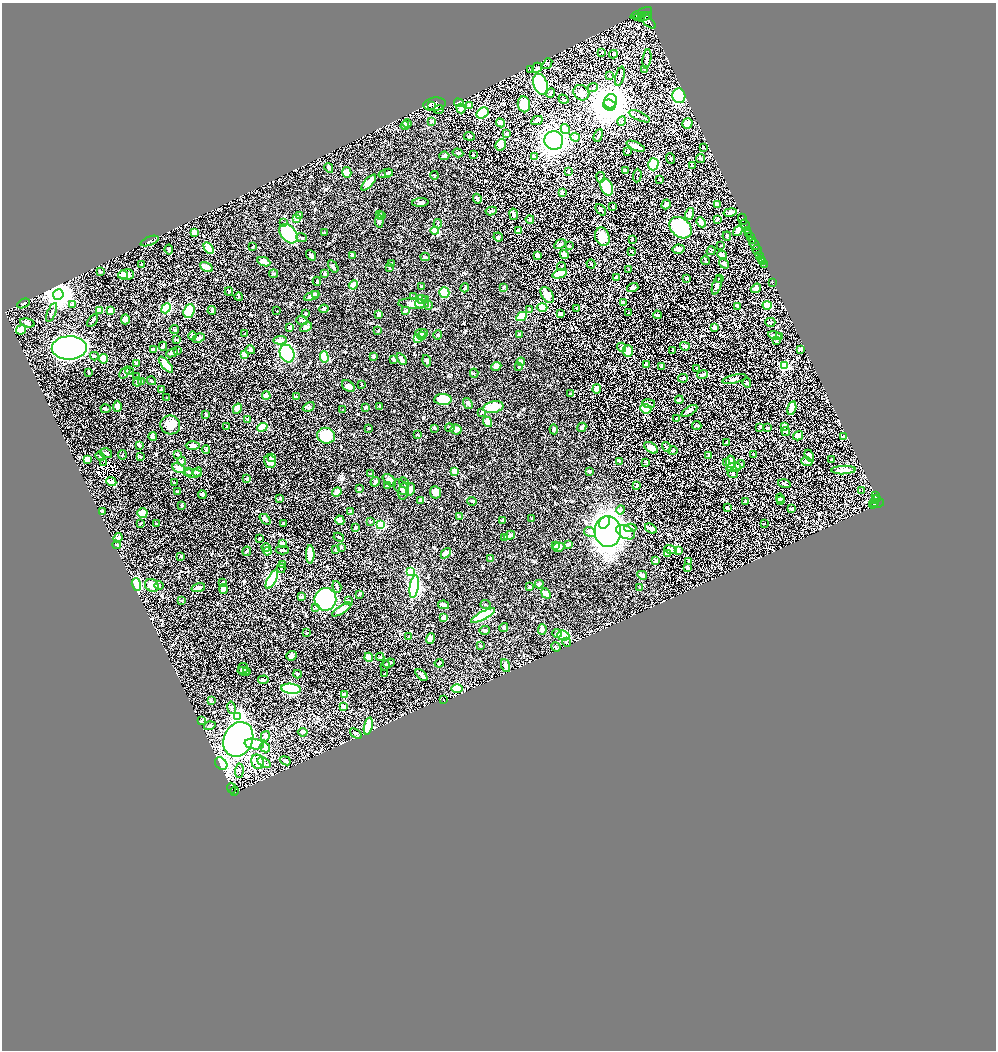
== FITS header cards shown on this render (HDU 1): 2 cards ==
NAXIS1  =                 1988
NAXIS2  =                 2096

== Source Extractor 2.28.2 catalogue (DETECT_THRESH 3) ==
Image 1988 x 2096 px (HDU 1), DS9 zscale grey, zoomed out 1/2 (1 PNG px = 2 x 2 image px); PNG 998 x 1052 px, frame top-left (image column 2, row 2095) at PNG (2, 3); each listed source drawn as its Kron ellipse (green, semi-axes under 4 px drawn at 4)
Background 0.797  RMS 0.016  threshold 0.0491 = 3 sigma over >= 5 px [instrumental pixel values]
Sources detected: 804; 40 cannot appear on this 1/2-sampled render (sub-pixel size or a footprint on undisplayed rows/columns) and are neither listed nor drawn; of the other 764, the 500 brightest by FLUX_AUTO listed and drawn (264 fainter detections omitted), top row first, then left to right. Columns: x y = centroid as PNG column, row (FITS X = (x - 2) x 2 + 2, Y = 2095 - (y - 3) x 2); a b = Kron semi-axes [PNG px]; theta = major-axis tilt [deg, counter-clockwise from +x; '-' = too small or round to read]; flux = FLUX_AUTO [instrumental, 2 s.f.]
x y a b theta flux
641 13 11 3 23 1300
642 16 9 4 11 2000
641 19 2 1 - 160
647 21 10 4 -43 1800
601 52 3 2 - 2.9
613 54 4 3 - 7.1
646 59 10 3 82 9.2
547 64 6 3 51 3.2
536 68 5 4 - 6.1
530 70 3 3 - 2.9
644 70 2 2 - 11
609 76 2 2 - 3.8
619 76 10 2 75 4.9
540 84 11 7 -70 310
592 87 5 3 - 3.1
550 93 5 2 - 9.8
581 93 8 7 - 22
678 96 7 6 - 290
563 99 5 2 - 3.2
610 101 7 6 - 1400
458 103 5 3 - 9.5
434 104 11 6 9 4100
523 104 8 6 -82 67
431 105 2 1 - 190
609 105 6 5 - 14000
469 106 4 3 - 11
460 108 5 4 - 16
438 109 5 3 - 760
482 113 6 5 - 170
639 116 11 3 -24 7.1
431 121 3 2 - 5.2
536 121 6 3 27 7.4
621 121 5 3 - 4
407 123 5 3 - 3.4
500 123 5 3 - 11
687 124 5 5 - 38
404 125 4 3 - 6.3
565 129 5 4 - 28
506 133 4 3 - 6.9
598 135 6 4 67 4.9
469 136 5 4 - 5.8
575 137 5 4 - 19
553 140 9 9 - 1000
500 145 6 5 - 20
635 146 9 3 -23 20
703 147 3 2 - 3.4
627 152 4 3 - 5
457 153 5 3 - 5.3
473 155 4 2 - 2.6
444 156 5 3 - 9.3
534 157 4 3 - 6.2
700 158 5 2 - 5.1
670 159 5 3 - 3
653 164 6 5 - 170
692 166 3 2 - 3.3
328 168 5 3 - 4.1
625 171 4 2 - 6.1
346 172 5 4 - 41
388 172 4 2 - 4.7
568 172 3 3 - 3.3
385 174 7 3 16 13
434 175 4 2 - 2.9
637 176 7 2 85 2.8
600 177 5 3 - 4
659 180 3 2 - 3.7
368 182 10 4 48 36
606 187 9 6 -66 140
562 192 3 3 - 7.7
477 199 5 3 - 7.2
420 203 8 4 5 7.6
666 204 5 3 - 14
717 204 3 3 - 8.4
612 207 3 2 - 2.9
600 210 6 2 -50 7.2
491 211 5 3 - 3.3
730 212 7 4 10 11
513 214 6 3 -81 10
689 214 6 4 74 18
299 215 3 3 - 3.9
379 215 4 3 - 4.4
381 216 3 2 - 2.8
296 219 4 3 - 18
529 219 4 3 - 4.4
717 219 3 3 - 5.7
742 219 6 2 -67 770
379 221 6 4 87 5.4
701 222 5 3 - 23
283 223 3 3 - 2.6
437 224 5 3 - 3.1
745 225 5 2 - 650
680 228 12 9 -41 330
747 230 4 3 - 62
434 231 4 3 - 120
518 231 3 3 - 3.3
737 231 6 3 56 22
194 232 4 3 - 21
324 233 2 2 - 4.7
748 233 3 1 - 170
288 234 11 7 -49 230
726 236 5 2 - 2.9
750 236 3 2 - 340
498 237 5 3 - 3.8
602 237 9 7 -69 63
301 238 5 2 - 3.5
632 239 2 2 - 8.9
752 240 3 2 - 240
149 241 10 3 21 6.3
559 244 6 3 31 8.5
754 244 6 2 -49 220
720 245 3 2 - 3.3
569 246 3 2 - 8.1
252 247 2 2 - 4.4
208 248 6 4 -58 67
168 249 5 2 - 10
678 249 6 4 11 14
756 250 5 2 - 870
631 251 2 2 - 3.3
711 251 5 2 - 2.6
564 254 5 4 - 23
310 255 5 3 - 11
352 255 4 2 - 8.3
721 255 5 4 - 10
537 256 4 3 - 7.9
759 256 3 2 - 310
425 257 4 3 - 4.6
761 259 3 2 - 430
705 260 5 2 - 3.5
762 261 2 1 - 250
263 262 7 4 -24 18
391 264 3 2 - 2.5
590 264 4 2 - 2.5
723 264 5 3 - 14
141 265 3 2 - 3.7
764 265 4 1 - 150
333 266 7 3 -56 5.2
206 267 7 3 -29 78
561 267 4 3 - 4
389 268 3 2 - 3.6
628 270 2 2 - 4.2
100 272 2 2 - 5.6
273 274 4 3 - 3.7
324 274 4 3 - 9
559 274 7 4 19 94
122 275 5 3 - 10
126 275 8 5 3 34
616 278 3 3 - 4.1
686 278 3 2 - 4.4
719 279 3 2 - 2.5
316 281 4 3 - 3.4
772 282 2 2 - 14
353 285 5 3 - 25
716 285 10 4 72 13
421 286 3 2 - 3.1
503 287 4 3 - 3.5
464 288 4 2 - 7.9
632 288 6 3 18 5.7
755 288 5 4 - 8.7
228 292 4 3 - 3
444 293 5 5 - 110
58 294 5 5 - 5000
315 294 3 3 - 3.9
547 295 9 5 -56 45
311 296 8 3 22 13
238 297 4 3 - 2.8
413 297 3 3 - 2.8
425 299 4 3 - 3.2
421 300 5 4 - 9.2
623 302 2 2 - 15
23 303 6 4 29 8.4
413 303 15 5 -2 20
72 304 4 3 - 9.4
419 304 5 4 - 8.8
428 305 5 3 - 7.6
767 305 4 4 - 110
737 306 3 2 - 5.9
542 307 5 4 - 56
166 308 5 4 - 130
576 308 2 2 - 2.6
323 309 5 4 - 4
529 309 3 3 - 3
99 310 3 3 - 33
110 311 4 3 - 30
188 311 7 5 69 77
211 311 4 3 - 6.8
276 311 2 2 - 3.3
405 311 4 2 - 4.6
628 312 2 2 - 2.8
51 313 10 3 67 6.4
305 313 3 2 - 3.4
378 314 3 3 - 14
560 314 4 2 - 7.1
657 315 4 2 - 11
521 316 5 4 - 47
125 319 5 4 - 11
301 320 5 2 - 5.4
92 321 7 2 53 4.3
770 322 5 2 - 5.6
27 323 7 4 -15 8.4
289 327 4 3 - 8.7
305 327 6 4 28 10
714 328 4 3 - 20
20 330 5 4 - 33
174 330 5 2 - 3.3
377 331 3 2 - 2.5
421 333 6 3 -3 10
244 334 2 2 - 2.6
519 334 2 2 - 2.5
437 335 4 3 - 4.1
774 335 7 3 -11 12
192 336 4 3 - 3.5
421 336 4 3 - 8.6
779 336 3 2 - 7.3
198 338 6 4 26 12
417 338 3 2 - 70
176 339 3 2 - 3.4
279 340 7 3 4 20
776 341 3 2 - 5
162 346 4 3 - 10
684 346 5 3 - 9
621 347 5 3 - 5.7
69 348 17 11 1 2800
153 349 3 3 - 3.4
800 349 3 3 - 19
250 350 5 3 - 3.9
672 350 3 2 - 3
177 351 3 3 - 4
627 351 6 5 - 41
171 353 6 3 25 7.9
244 354 4 3 - 23
287 354 9 7 -67 220
94 356 4 3 - 4.4
373 356 3 2 - 4.9
324 357 6 3 -88 100
103 359 5 4 - 31
393 359 3 2 - 7.9
401 359 6 4 -56 12
426 361 6 3 -72 7.3
520 362 4 3 - 16
136 363 4 2 - 3.7
165 365 10 3 -50 66
646 365 3 3 - 15
496 366 5 4 - 14
661 366 3 2 - 4.8
784 366 4 3 - 340
518 367 3 3 - 4.5
696 369 3 3 - 5.6
129 371 4 3 - 3.8
124 372 7 4 50 7.9
88 373 4 2 - 2.9
474 373 5 2 - 2.5
702 375 5 3 - 10
136 376 4 3 - 3.2
682 378 5 3 - 5.2
734 379 12 4 13 11
151 381 5 2 - 3.8
137 382 5 3 - 8.1
141 382 4 3 - 5.5
746 383 5 3 - 3.1
361 384 3 2 - 2.7
348 386 7 5 -38 16
161 389 3 2 - 5.7
596 389 5 4 - 33
570 393 3 2 - 2.5
266 395 4 3 - 27
296 397 2 2 - 7.1
166 398 2 2 - 2.5
442 399 9 5 2 85
679 400 4 3 - 8.9
467 403 6 3 -56 8.2
648 404 7 3 -8 7
117 406 6 3 88 16
308 407 6 3 31 4.5
365 407 3 2 - 5.7
379 407 3 2 - 7.5
493 407 10 6 12 62
791 408 7 3 74 45
105 409 5 3 - 2.9
237 409 5 4 - 16
645 409 6 4 -23 43
342 410 2 2 - 2.7
689 411 9 3 31 11
481 412 4 3 - 3.3
205 414 3 2 - 5.6
247 419 2 2 - 2.9
676 419 3 3 - 11
487 422 5 3 - 37
170 425 10 9 - 40
696 425 5 3 - 6.4
226 426 3 2 - 3.1
784 426 2 2 - 25
262 427 5 3 - 110
581 427 5 2 - 8.2
759 427 4 2 - 2.8
368 428 2 2 - 3
434 428 4 3 - 5.1
449 428 5 3 - 3.9
767 428 2 2 - 7
456 429 5 5 - 12
553 429 5 3 - 5.3
785 431 4 4 - 4.3
417 435 3 2 - 3.4
325 436 9 8 - 93
797 436 5 4 - 22
843 436 4 2 - 12
152 437 4 3 - 12
726 443 4 2 - 5.9
139 445 4 3 - 7.6
192 446 7 4 1 14
666 447 5 4 - 4.3
651 448 7 4 -35 39
205 450 4 3 - 9.6
672 450 5 3 - 3.4
105 453 6 5 - 6.5
177 454 3 3 - 9.1
753 454 3 2 - 4.3
122 455 5 2 - 2.7
708 455 3 3 - 4
100 456 5 4 - 5.6
809 456 6 4 -61 10
140 457 3 3 - 2.7
271 457 4 3 - 9.1
87 459 4 3 - 24
831 459 3 2 - 4.5
181 461 4 3 - 6.1
269 461 7 6 - 27
619 461 3 3 - 14
103 462 2 1 - 240
645 462 3 2 - 3.2
730 462 6 4 -80 39
806 462 5 4 - 7.6
726 463 4 3 - 9.7
739 465 5 3 - 7.9
733 467 7 4 9 32
178 468 7 4 -26 21
843 470 12 3 2 29
454 471 3 3 - 45
188 472 4 3 - 5.1
197 472 5 3 - 3.7
589 472 3 2 - 6.4
192 473 9 4 -3 9.5
370 474 3 2 - 5.1
732 474 5 3 - 3.6
246 478 4 2 - 7.1
389 480 8 4 -41 21
111 482 5 3 - 3.9
375 482 5 3 - 5.3
174 483 2 2 - 4.2
404 483 6 3 -60 4.8
784 484 6 3 -15 7.6
387 486 2 2 - 7.8
636 486 4 3 - 4.1
401 487 9 6 -42 14
359 489 3 3 - 4.7
410 489 6 4 74 11
861 490 2 1 - 13
177 491 4 3 - 5.7
403 491 8 5 78 10
336 492 5 3 - 36
435 492 6 5 - 25
202 495 4 2 - 12
875 496 3 2 - 140
279 498 3 3 - 4.6
780 498 5 4 - 8.6
876 499 2 1 - 60
420 500 4 3 - 3
780 500 4 3 - 4
875 500 2 1 - 48
472 501 5 3 - 4.6
745 501 3 3 - 6.6
874 503 2 2 - 240
877 503 7 4 12 250
873 504 5 2 - 220
181 505 4 3 - 3
727 508 3 2 - 3.8
791 509 4 3 - 6.7
620 510 4 4 - 6.7
102 511 4 3 - 5.2
350 512 2 2 - 36
142 513 5 5 - 32
459 517 4 2 - 3.7
531 518 4 3 - 2.9
265 519 6 3 -41 8.4
339 520 5 4 - 17
502 520 4 3 - 4
370 521 3 2 - 3.6
604 522 7 5 54 89
140 523 4 3 - 2.9
283 523 3 2 - 6
764 523 3 2 - 3.2
156 524 3 2 - 4.5
380 525 4 3 - 80
355 527 3 2 - 6.4
630 528 6 3 -1 7.4
650 529 6 3 -34 14
590 532 6 5 - 10
607 532 15 13 -86 1600
625 532 10 6 -27 49
509 535 6 3 31 7.3
338 537 5 3 - 3.4
118 538 5 4 - 11
259 538 3 2 - 4.4
504 538 3 2 - 5.4
282 543 3 2 - 5.8
568 544 4 3 - 8
116 545 4 3 - 6.1
555 546 3 3 - 4.7
265 547 4 4 - 13
341 547 2 2 - 14
558 547 6 4 12 18
670 549 6 4 -15 16
282 550 6 3 3 5.7
335 550 3 3 - 3.8
246 551 5 3 - 3.1
267 551 4 4 - 15
678 551 4 3 - 23
445 553 6 4 48 11
310 554 9 4 90 44
667 554 2 2 - 20
180 556 2 2 - 4.9
490 559 3 3 - 9
655 561 4 3 - 6.1
688 561 3 3 - 8.7
282 565 3 3 - 11
687 567 3 2 - 7.7
280 568 5 3 - 3.6
410 572 3 3 - 140
642 575 5 3 - 17
271 580 10 4 60 270
222 582 4 3 - 4.6
136 584 6 4 -73 140
538 584 4 3 - 7.3
151 585 7 6 - 33
158 585 5 4 - 4.6
336 587 6 2 -72 11
414 587 11 4 81 380
529 587 3 3 - 5.6
198 588 7 3 16 12
639 588 3 2 - 3
223 589 5 3 - 23
545 593 5 3 - 30
359 594 3 3 - 4.4
301 597 3 3 - 4.8
325 599 11 11 - 730
181 600 4 3 - 3.1
348 601 3 3 - 4.1
443 605 5 3 - 9.4
485 605 5 3 - 3.8
315 607 3 3 - 12
341 609 11 4 32 23
483 615 13 4 28 210
443 618 3 3 - 25
503 627 4 3 - 4.4
542 629 5 4 - 12
484 630 5 3 - 3.8
306 633 3 2 - 4.6
557 633 5 3 - 7.9
563 636 6 5 - 160
408 637 2 2 - 2.6
430 639 5 4 - 16
566 642 4 4 - 5.2
480 646 2 2 - 4
555 647 5 3 - 5.7
291 656 5 5 - 11
368 657 4 3 - 29
380 657 4 3 - 3.8
389 663 6 2 23 4.4
439 663 4 3 - 4.4
385 665 5 2 - 2.6
505 666 7 4 -70 10
242 668 5 5 - 5
244 671 6 4 -11 9.3
246 672 4 3 - 3.6
384 673 2 2 - 3
297 674 4 3 - 3.2
421 675 7 2 -47 16
263 680 5 3 - 4.3
291 689 10 5 -7 350
457 689 5 3 - 41
344 695 4 3 - 15
210 700 3 3 - 3.4
443 700 3 2 - 65
343 706 3 3 - 7.7
231 708 6 3 -80 7.8
237 716 4 4 - 780
201 720 4 3 - 2.5
209 726 6 3 19 10
368 726 9 3 78 74
302 732 5 3 - 14
355 734 6 3 -38 6.4
265 736 5 4 - 5.9
238 739 18 14 66 1300
254 744 9 5 -10 37
264 747 5 4 - 24
285 761 6 3 -22 12
257 762 7 6 - 37
264 763 7 4 -35 6.3
221 764 7 5 -45 210
239 771 7 3 86 7.3
231 788 5 2 - 44
234 791 5 2 - 79
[264 fainter detections neither listed nor drawn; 40 sub-pixel or undisplayed-footprint detections neither listed nor drawn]